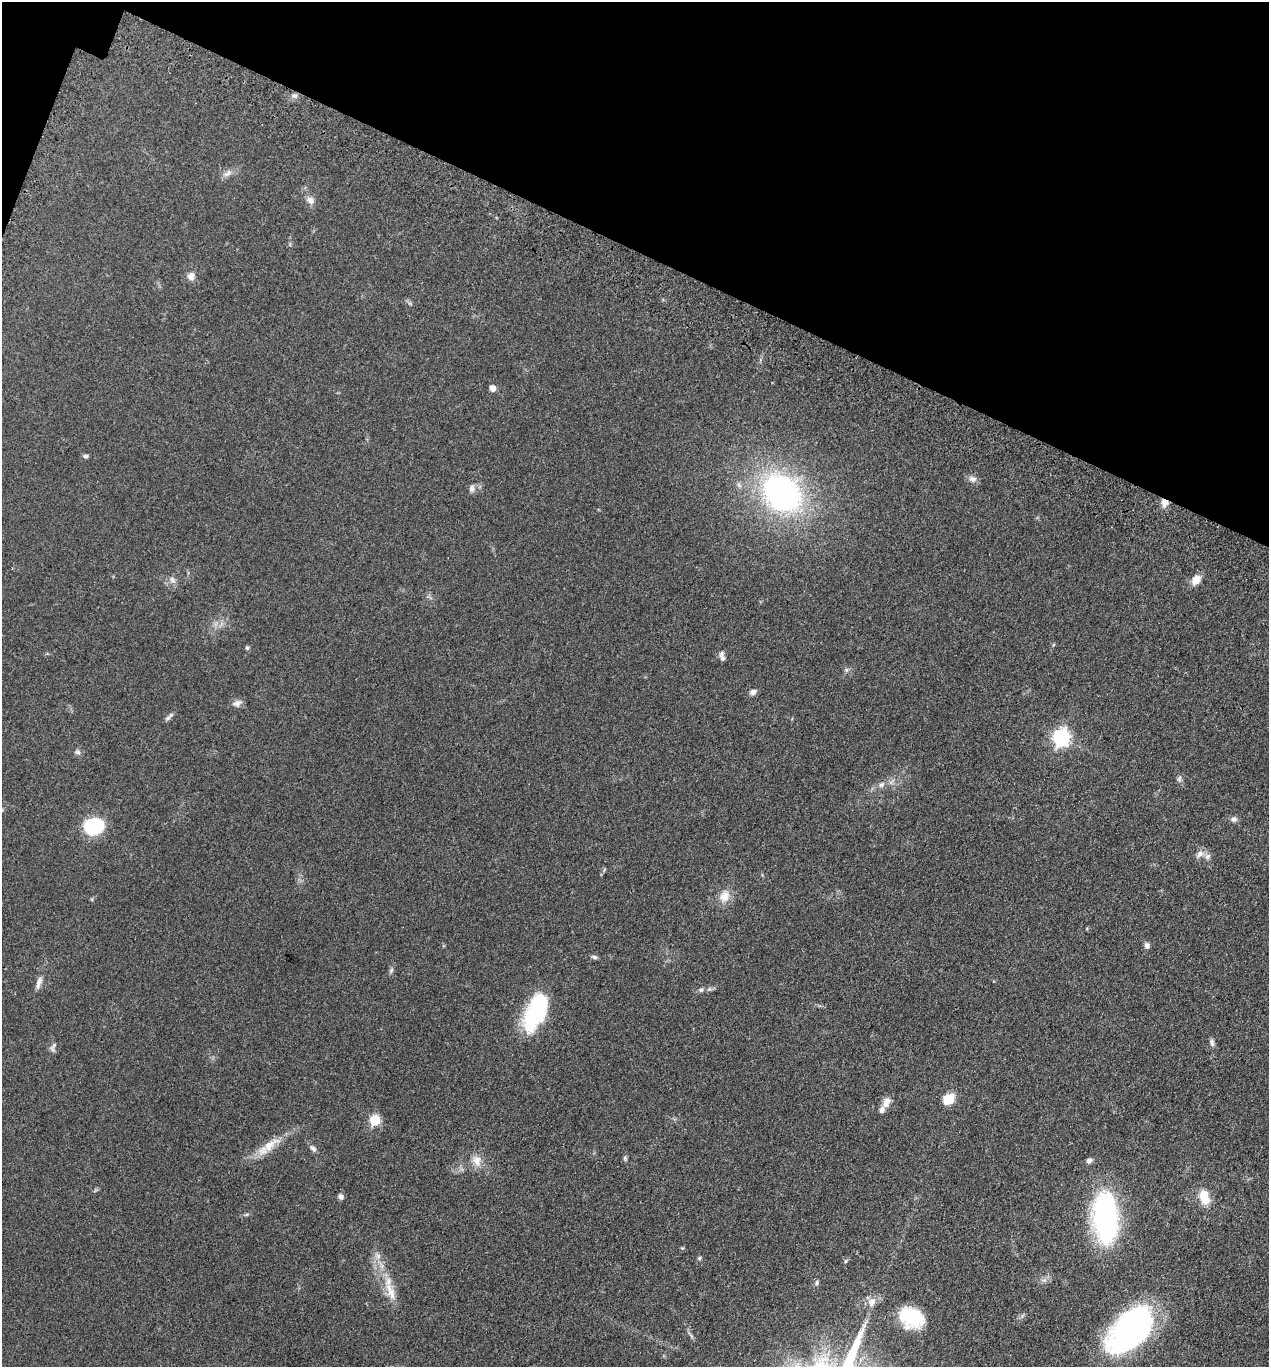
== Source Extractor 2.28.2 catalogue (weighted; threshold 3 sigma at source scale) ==
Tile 2 of 4 x 4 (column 2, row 1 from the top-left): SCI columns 1659-2925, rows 4233-5597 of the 5716 x 5734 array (HDU 1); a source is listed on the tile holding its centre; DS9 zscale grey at full resolution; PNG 1271 x 1369 px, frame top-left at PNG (2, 2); no overlay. Shown black and unused: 19% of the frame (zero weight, under 3 of 4 exposures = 9% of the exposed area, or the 3 px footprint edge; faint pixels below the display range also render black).
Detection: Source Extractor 2.28.2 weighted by HDU 2 'WHT'; one run over the whole footprint, this tile lists its part. Background 0.129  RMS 0.0074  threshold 0.0334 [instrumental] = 3 sigma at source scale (4.5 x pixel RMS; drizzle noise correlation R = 1.50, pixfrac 1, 0.05/0.05 arcsec/px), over >= 5 px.
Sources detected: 55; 1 inside a brighter object's white glare — not listed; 2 inside a brighter listed object's ellipse — not listed separately; the other 52 listed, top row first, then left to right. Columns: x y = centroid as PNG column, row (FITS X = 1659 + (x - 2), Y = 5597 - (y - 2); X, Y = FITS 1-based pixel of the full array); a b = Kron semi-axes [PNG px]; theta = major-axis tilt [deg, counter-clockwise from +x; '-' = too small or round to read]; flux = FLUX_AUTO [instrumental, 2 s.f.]
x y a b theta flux
227 173 12 7 42 3.5
310 200 11 9 -46 4
191 276 9 8 - 4.3
492 388 7 6 - 4
86 456 6 5 - 1.5
972 479 11 8 -25 3.3
472 488 10 6 78 2.5
781 493 32 25 -45 200
1164 503 9 8 - 5.3
172 580 10 5 -36 2.2
1196 580 12 9 49 7.1
247 648 5 4 - 1.4
723 659 9 7 -84 2.4
846 670 6 5 - 1.4
753 692 7 6 - 3.4
237 703 14 7 23 3.3
169 717 15 4 42 2
1061 737 7 7 - 220
77 752 8 6 -16 1.8
1179 778 8 5 70 1.7
881 785 10 6 43 2.6
1234 819 8 6 -4 2.3
93 826 16 12 15 60
1199 854 13 8 38 3.9
724 896 15 12 55 8.3
1147 945 8 7 - 2.3
594 957 8 5 -16 1.7
391 970 7 5 68 1.5
39 983 19 6 73 4.1
701 990 7 5 4 1.5
535 1012 41 20 66 65
1212 1043 10 5 -76 2.1
53 1047 15 6 66 2.5
949 1099 11 9 37 15
886 1102 13 8 67 5.4
375 1120 6 6 - 44
269 1145 33 11 36 14
313 1148 10 6 -40 2.4
625 1158 7 5 -84 1.2
477 1160 15 11 -75 7.3
1089 1160 7 5 36 2.8
341 1196 8 6 -43 2.3
1204 1197 18 11 -75 13
1105 1218 47 22 -86 130
378 1256 7 7 - 2.6
699 1258 5 5 - 1
846 1261 6 4 70 0.88
817 1283 7 4 82 1.2
390 1292 31 9 -70 13
871 1302 11 9 62 5.6
911 1317 23 18 -25 41
1132 1330 46 33 33 170
Overlapping masked pixels (flux is a lower limit): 1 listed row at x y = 1164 503